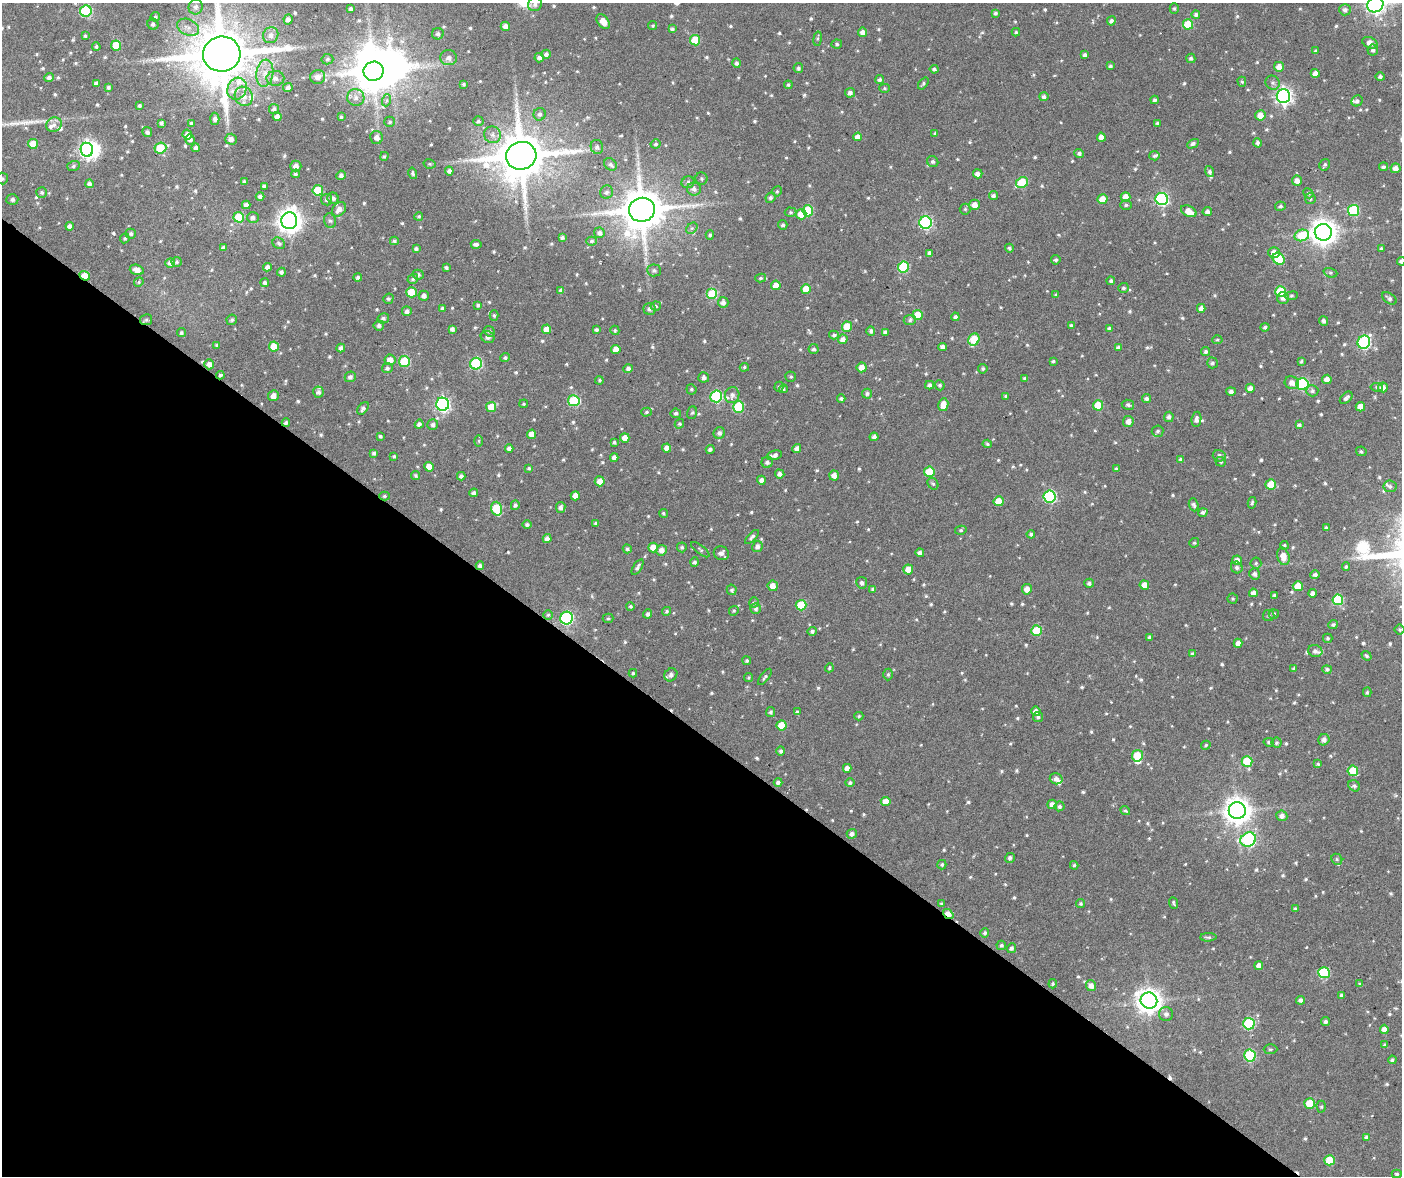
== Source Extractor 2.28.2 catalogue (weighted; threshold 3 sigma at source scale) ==
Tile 10 of 4 x 4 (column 2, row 3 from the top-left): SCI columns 1724-3123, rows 1709-2882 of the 6250 x 5797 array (HDU 1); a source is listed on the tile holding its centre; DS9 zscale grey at full resolution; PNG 1404 x 1178 px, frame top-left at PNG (2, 3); each listed source drawn as its Kron ellipse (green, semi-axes under 4 px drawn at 4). Shown black and unused: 38% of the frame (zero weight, under 2 of 6 exposures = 13% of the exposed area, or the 3 px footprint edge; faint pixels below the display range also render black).
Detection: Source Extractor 2.28.2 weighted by HDU 2 'WHT'; one run over the whole footprint, this tile lists its part. Background 0.127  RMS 0.032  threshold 0.131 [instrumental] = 3 sigma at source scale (4.09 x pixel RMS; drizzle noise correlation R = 1.36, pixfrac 0.8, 0.0396/0.0396 arcsec/px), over >= 5 px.
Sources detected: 766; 3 inside a brighter object's white glare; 4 cosmic-ray / hot-pixel residue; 1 long thin detection or spike segment (spike, bleed or trail) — neither listed nor drawn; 14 inside a brighter listed object's ellipse — not listed separately; of the other 744, all 500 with FLUX_AUTO >= 4.15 (the completeness limit of this list) listed and drawn (244 fainter detections not listed), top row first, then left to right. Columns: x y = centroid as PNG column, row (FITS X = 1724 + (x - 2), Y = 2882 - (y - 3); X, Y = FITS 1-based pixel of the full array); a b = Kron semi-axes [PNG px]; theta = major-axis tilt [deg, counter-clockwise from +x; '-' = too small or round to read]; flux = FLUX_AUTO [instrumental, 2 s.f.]
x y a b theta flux
535 4 7 6 - 12
1375 5 8 7 - 1100
196 7 8 7 - 12
1174 8 5 4 - 4.7
350 9 4 3 - 8
1345 10 6 5 - 9.7
86 11 6 5 - 280
995 13 4 4 - 6.3
1196 15 4 4 - 7.9
155 17 5 4 - 5.7
288 19 5 4 - 14
603 21 8 5 -52 29
1111 21 5 4 - 8.3
153 24 6 5 - 8.3
1188 24 5 5 - 110
505 26 5 4 - 15
653 26 4 4 - 4.6
188 27 12 8 -25 20
672 29 4 4 - 6.1
863 32 5 4 - 18
1016 32 4 4 - 4.3
438 34 6 5 - 8.3
271 35 8 7 - 17
85 36 4 3 - 4.3
818 39 7 4 81 4.4
695 40 5 5 - 88
1370 43 8 5 -22 20
837 44 5 4 - 4.7
116 45 5 5 - 79
96 47 4 3 - 6
1373 50 5 5 - 7.8
1316 51 3 3 - 4.9
222 54 19 17 6 20000
546 54 4 4 - 9.3
1085 55 4 3 - 8.7
448 58 8 7 - 15
539 58 4 4 - 9.9
1191 58 4 4 - 7
327 59 6 5 - 5.7
737 63 4 4 - 6.8
1110 66 4 4 - 6.2
1279 67 5 5 - 23
798 68 5 4 - 6.2
934 69 4 4 - 6.6
373 71 10 9 - 9000
265 73 13 8 81 30
1315 73 4 4 - 19
49 77 5 4 - 8.1
318 77 7 7 - 18
1380 77 4 4 - 7.8
275 78 9 7 2 15
880 80 4 4 - 6.6
1242 82 5 4 - 4.6
96 83 4 3 - 9.2
923 83 7 4 51 4.7
1273 83 7 6 - 8.4
463 84 3 3 - 5.2
788 85 4 4 - 5.1
108 87 4 4 - 5.5
288 88 5 4 - 11
884 88 5 4 - 4.3
237 89 11 9 65 32
850 93 5 4 - 9.9
244 96 10 8 -62 26
1283 96 7 6 - 1100
1044 97 5 4 - 8.5
356 98 8 8 - 18
387 100 6 4 71 5.6
1155 100 4 4 - 6.6
1357 101 6 5 - 6.8
139 106 3 3 - 5.4
274 109 5 5 - 8.6
540 114 6 6 - 8.4
1260 115 5 5 - 30
277 117 4 4 - 15
341 117 4 4 - 5.2
215 119 6 4 88 9.6
478 121 5 4 - 5.3
390 122 5 5 - 5
161 123 4 3 - 7
191 123 4 4 - 4.8
1157 123 4 3 - 5.2
54 125 8 7 - 13
147 132 5 5 - 8.1
935 133 4 4 - 4.2
187 135 5 4 - 17
493 135 8 8 - 16
376 137 7 6 - 16
857 137 4 4 - 17
1101 137 4 4 - 19
231 139 6 5 - 14
190 140 5 5 - 10
1258 143 5 4 - 7.8
33 144 5 5 - 52
656 144 5 4 - 6
1193 144 6 4 29 7.4
597 147 7 6 - 7.5
160 148 6 5 - 130
196 148 4 4 - 9
87 150 7 6 - 920
1079 154 5 4 - 7.5
384 156 4 4 - 4.5
521 156 15 14 - 15000
1154 156 5 4 - 5.9
933 162 6 5 - 6
430 164 6 4 -12 4.4
610 164 7 5 -46 7.5
1325 165 6 5 - 6.1
73 166 6 5 - 5.7
296 166 6 5 - 15
1383 167 4 4 - 6.7
1395 168 5 5 - 17
449 171 4 4 - 10
1210 172 6 4 -71 6.7
413 173 6 4 -76 5.6
295 174 4 4 - 6.3
978 174 5 4 - 16
341 175 4 4 - 9.8
2 179 6 5 - 6.7
702 179 6 6 - 5.8
1297 180 5 5 - 19
244 182 4 3 - 7.8
688 182 6 5 - 7.9
1022 183 6 5 - 140
89 184 4 4 - 8.8
264 186 4 4 - 6.1
694 189 7 6 - 13
318 190 5 5 - 100
777 191 5 5 - 4.7
42 192 5 5 - 5.4
607 192 7 6 - 8.3
1308 193 5 4 - 5.4
260 196 4 4 - 10
993 196 4 4 - 7.8
1126 197 5 5 - 32
333 198 6 5 - 11
770 198 5 4 - 6.9
1310 198 5 5 - 6
12 199 6 5 - 8.9
1103 199 5 5 - 41
1162 199 6 6 - 450
327 200 6 5 - 7.2
246 205 4 4 - 13
974 205 5 5 - 25
1126 205 6 5 - 5.8
1280 206 5 4 - 6.8
339 209 8 6 48 21
965 209 5 5 - 5.1
642 210 13 12 - 11000
1353 210 5 5 - 210
808 211 5 5 - 140
1189 211 8 5 -26 33
791 212 6 4 -2 4.7
1207 212 4 4 - 10
801 214 5 5 - 60
419 216 4 4 - 4.4
239 217 5 5 - 83
253 217 6 5 - 9.9
289 221 8 8 - 2700
330 221 7 6 - 8
925 223 6 6 - 440
783 225 5 4 - 6.4
70 226 4 4 - 13
692 228 6 5 - 5.4
1323 232 8 8 - 3200
599 233 5 5 - 9.7
131 234 5 5 - 7
710 235 4 4 - 5.1
1302 235 7 5 13 91
125 238 5 4 - 4.5
562 238 4 3 - 7
394 241 4 4 - 6.3
592 241 5 4 - 5.5
279 243 6 5 - 6.8
476 244 5 4 - 9.2
223 247 4 3 - 7.2
1009 248 4 4 - 5.8
1381 248 3 3 - 5.3
416 249 4 4 - 7.1
1274 252 6 5 - 20
930 253 4 3 - 8.8
1279 259 6 5 - 130
1056 260 5 4 - 6.5
1401 261 4 4 - 7.2
177 262 5 5 - 5.3
170 263 5 5 - 13
268 267 4 4 - 12
903 267 5 5 - 200
446 268 4 3 - 6.3
137 270 7 5 -19 21
654 270 7 6 - 8
281 272 4 4 - 7.9
1330 273 7 4 -19 4.5
418 275 5 5 - 7.1
85 276 5 4 - 37
358 278 4 4 - 6.8
761 278 5 4 - 4.6
413 279 5 5 - 5.7
1111 281 4 4 - 6.4
139 282 5 4 - 4.4
265 282 4 4 - 7
776 285 5 4 - 26
1123 288 5 5 - 6.4
806 289 5 5 - 57
561 290 4 4 - 8.6
411 292 5 5 - 68
1280 292 5 5 - 110
712 294 5 5 - 160
1056 295 4 3 - 4.2
424 296 5 5 - 11
1291 296 6 4 7 4.2
1283 298 6 6 - 10
1389 298 8 5 -34 9
388 299 5 5 - 6.1
723 302 5 5 - 11
478 305 4 4 - 5.4
656 306 5 4 - 4.9
442 308 3 3 - 5.9
1201 308 4 4 - 15
649 309 6 6 - 10
407 311 5 5 - 11
494 315 5 4 - 5.1
918 315 5 5 - 66
955 317 4 4 - 8.5
383 318 6 5 - 6.8
146 320 6 5 - 5.3
232 320 5 5 - 6.3
910 320 6 5 - 6
1323 321 5 4 - 8.4
379 325 5 5 - 8.8
1071 325 4 3 - 6.2
847 327 5 5 - 59
1265 327 4 4 - 6.6
452 329 4 4 - 9.2
547 329 5 4 - 25
1109 329 4 4 - 7
596 330 4 4 - 5.6
615 330 5 4 - 5.2
489 331 5 5 - 5.7
871 331 4 4 - 7.6
885 332 4 4 - 7.9
181 333 4 4 - 5.2
834 335 5 4 - 6.1
488 337 7 5 -24 9
843 339 5 4 - 14
974 340 6 5 - 100
1217 340 5 4 - 4.4
1364 342 6 6 - 400
217 345 3 3 - 4.9
274 346 5 5 - 49
943 347 4 4 - 16
1118 347 4 3 - 6.1
341 348 4 4 - 11
616 349 5 4 - 28
814 349 5 5 - 6.8
1206 352 5 4 - 7
505 358 5 4 - 6.3
390 360 5 5 - 30
404 361 5 5 - 160
1053 361 3 3 - 4.8
1301 361 4 3 - 4.8
1212 363 5 5 - 6.6
209 364 5 4 - 14
476 364 6 6 - 260
744 367 4 4 - 4.2
862 367 5 5 - 25
387 368 5 5 - 7.5
628 369 5 4 - 9.3
983 369 5 4 - 5.3
220 375 4 4 - 5.3
350 377 5 5 - 9.7
704 377 5 5 - 9.5
791 377 5 5 - 4.8
1025 378 4 3 - 6.9
1327 379 4 4 - 22
599 380 4 4 - 4.5
1292 383 7 6 - 19
1302 384 6 6 - 290
930 385 4 4 - 9.6
940 385 5 5 - 6.5
779 387 5 4 - 4.5
1377 387 6 4 -8 5
1383 387 5 5 - 19
1250 388 4 4 - 15
691 389 5 5 - 5.7
783 389 4 4 - 5.6
1312 391 6 5 - 7.3
318 392 5 5 - 10
1231 392 5 4 - 9.5
867 394 5 5 - 6.7
732 395 8 7 - 13
273 396 5 5 - 16
716 396 6 6 - 280
1006 396 4 3 - 5
1346 398 7 4 43 9.5
841 399 4 4 - 6.1
1147 399 4 4 - 8.5
574 401 6 5 - 230
443 404 6 6 - 670
524 404 4 3 - 4.1
943 405 6 5 - 33
1098 405 5 5 - 82
1128 405 6 5 - 7.6
491 407 5 5 - 51
738 407 6 5 - 160
1360 407 5 4 - 27
363 408 7 4 52 8.8
647 412 5 4 - 5.1
676 413 5 5 - 6.6
692 413 6 5 - 5.3
1169 417 5 5 - 9.5
1196 419 8 5 83 12
1128 421 5 5 - 17
286 423 4 3 - 7.2
419 424 4 4 - 8.8
679 424 5 4 - 4.4
433 425 5 5 - 8.1
1299 425 4 3 - 6.5
1158 431 6 5 - 7.5
719 433 6 5 - 10
532 434 4 4 - 26
380 436 3 3 - 4.9
874 437 4 4 - 9.5
625 438 5 4 - 23
479 441 6 4 -90 4.2
614 442 4 4 - 5.7
987 444 4 4 - 4.6
667 448 4 4 - 17
797 448 5 4 - 13
509 449 4 4 - 11
710 449 4 3 - 8
1361 451 5 4 - 6
374 453 4 3 - 6.6
774 455 8 4 12 11
394 456 4 4 - 4.4
1219 456 6 5 - 9.2
614 458 4 4 - 13
1180 459 4 4 - 5.8
767 462 6 5 - 8.4
1221 462 5 4 - 4.6
429 467 5 4 - 31
529 468 4 3 - 4.6
1116 469 4 3 - 4.3
929 472 5 5 - 95
780 474 5 4 - 10
834 475 5 5 - 17
416 476 5 4 - 4.9
461 476 4 4 - 9.2
761 480 4 4 - 13
600 481 5 5 - 24
933 484 6 5 - 5.7
1271 484 5 5 - 60
1390 486 6 5 - 7.1
474 493 4 4 - 9.2
384 496 5 4 - 5.1
575 496 4 4 - 25
1050 496 6 6 - 340
999 501 5 5 - 47
1252 503 6 4 78 4.9
515 505 5 4 - 6.4
1194 505 7 4 -70 7.2
561 507 5 5 - 10
497 509 7 5 -73 140
1203 512 5 4 - 7.3
663 513 4 4 - 4.2
596 523 3 3 - 5.7
527 525 4 4 - 7
1326 528 4 3 - 6
961 530 5 4 - 4.7
1031 534 4 4 - 6.4
752 537 9 4 45 8.5
547 539 4 4 - 14
1194 543 5 4 - 4.7
1284 545 4 4 - 4.4
757 546 6 5 - 10
653 547 5 5 - 36
682 547 5 5 - 5.7
627 549 4 4 - 5.7
661 550 5 5 - 17
700 550 11 3 -38 4.7
721 553 8 6 -24 12
920 553 4 4 - 11
1283 556 9 6 -74 34
1237 560 5 4 - 18
695 562 4 4 - 7.1
1256 563 5 5 - 4.8
480 566 4 4 - 9.3
1346 566 4 4 - 4.9
638 567 9 4 57 8.4
1237 567 6 5 - 7.4
908 569 5 5 - 35
1255 574 5 5 - 10
1315 575 4 4 - 8.7
862 583 6 5 - 7.9
1089 583 4 4 - 7.5
1144 585 5 4 - 25
773 586 5 5 - 21
1298 586 5 5 - 50
873 589 4 4 - 8.6
1027 589 5 5 - 24
732 590 5 5 - 6
1253 593 4 4 - 17
1313 593 4 4 - 10
1274 595 4 3 - 5.2
1233 599 5 5 - 4.4
1338 600 5 5 - 180
754 603 5 4 - 4.4
801 605 5 5 - 110
630 606 4 4 - 5.1
756 609 5 5 - 8
667 611 4 4 - 5.2
734 611 5 4 - 4.4
648 614 4 4 - 8.8
1274 614 5 5 - 5.7
548 615 5 4 - 4.3
1269 615 6 5 - 5.4
567 618 6 6 - 400
608 618 5 4 - 4.4
1333 625 5 4 - 6
1400 630 5 5 - 4.6
812 631 5 4 - 7.5
1036 631 5 5 - 110
1149 637 4 4 - 5.6
1328 638 5 5 - 4.8
1238 643 4 4 - 16
1315 651 7 6 - 10
1192 654 4 3 - 4.6
1366 656 5 3 - 4.6
747 661 4 4 - 5.2
829 668 4 3 - 5.2
1294 669 4 4 - 7.6
1327 669 5 4 - 7.1
633 673 4 4 - 4.5
888 674 6 4 89 5
671 675 7 6 - 13
765 677 10 4 53 6.3
749 678 4 4 - 4.3
1367 692 5 4 - 4.3
1036 711 4 4 - 17
770 712 5 4 - 6.1
797 712 4 4 - 5
859 716 4 4 - 4.2
1038 717 5 5 - 6.8
781 725 5 5 - 61
1324 740 6 5 - 13
1269 742 5 4 - 5.6
1277 743 5 5 - 5
1206 745 5 4 - 4.5
781 751 4 4 - 6.8
1137 756 5 5 - 98
1247 761 5 5 - 110
1318 764 4 4 - 4.4
847 768 4 4 - 14
1353 771 5 5 - 77
1056 779 6 5 - 13
778 782 4 4 - 7.7
850 783 5 4 - 6.5
1354 786 6 5 - 6.8
886 802 5 4 - 30
1052 804 5 4 - 16
1059 806 5 4 - 6.5
1237 810 8 8 - 3200
1125 811 5 4 - 4.3
1282 816 5 5 - 14
852 834 5 4 - 11
1248 839 8 6 27 470
1010 858 5 4 - 8.4
1337 859 6 5 - 5.9
942 865 5 4 - 5.6
1074 865 4 4 - 4.6
1081 903 4 4 - 4.8
1174 903 6 3 -67 4.3
941 904 4 4 - 4.5
1295 909 4 4 - 4.9
948 914 6 4 -39 52
985 933 5 4 - 6.8
1208 937 8 3 1 5.3
1001 945 5 4 - 5.7
1011 948 5 4 - 7.4
1259 966 4 4 - 17
1324 973 6 5 - 180
1053 984 4 3 - 4.5
1360 984 4 3 - 5
1091 986 5 5 - 17
1342 995 4 3 - 8
1300 1000 4 4 - 11
1149 1001 8 8 - 2600
1166 1014 7 7 - 11
1325 1021 4 4 - 7
1249 1024 6 6 - 250
1384 1029 4 4 - 14
1385 1045 4 3 - 6.2
1270 1049 7 5 1 4.7
1250 1056 6 6 - 270
1392 1060 4 3 - 5.5
1310 1103 5 5 - 88
1321 1107 6 4 -89 4.4
1366 1137 4 4 - 6.9
1329 1160 5 5 - 85
1397 1174 5 4 - 4.9
Overlapping masked pixels (flux is a lower limit): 6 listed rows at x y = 85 276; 220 375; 286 423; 384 496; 480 566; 948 914
Isophote crosses this tile's border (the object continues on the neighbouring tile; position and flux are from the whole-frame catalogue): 7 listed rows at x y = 535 4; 1375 5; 86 11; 222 54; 2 179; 1401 261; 1400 630